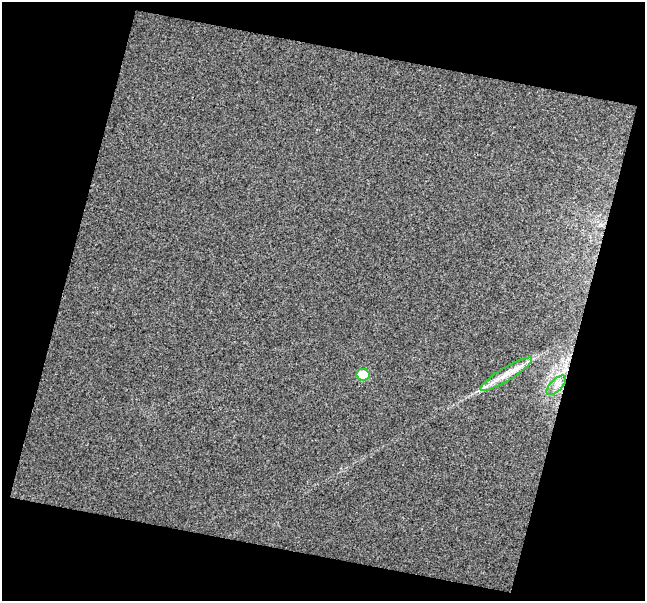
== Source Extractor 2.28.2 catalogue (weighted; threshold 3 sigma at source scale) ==
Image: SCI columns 1-643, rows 32-630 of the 644 x 662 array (HDU 1 of 3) = the unmasked area's bounding box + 8 px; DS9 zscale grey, full resolution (1 PNG px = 1 image px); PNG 647 x 603 px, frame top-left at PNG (2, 2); each listed source drawn as its Kron ellipse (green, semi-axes under 4 px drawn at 4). Shown black and unused: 33% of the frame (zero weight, under 3 of 4 exposures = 2% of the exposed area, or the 3 px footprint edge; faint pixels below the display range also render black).
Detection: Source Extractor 2.28.2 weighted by HDU 2 'WHT'. Background 0.0335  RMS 0.013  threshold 0.0565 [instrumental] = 3 sigma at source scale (4.5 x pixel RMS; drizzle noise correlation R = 1.50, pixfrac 1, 0.0396/0.0396 arcsec/px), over >= 5 px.
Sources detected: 3; all 3 listed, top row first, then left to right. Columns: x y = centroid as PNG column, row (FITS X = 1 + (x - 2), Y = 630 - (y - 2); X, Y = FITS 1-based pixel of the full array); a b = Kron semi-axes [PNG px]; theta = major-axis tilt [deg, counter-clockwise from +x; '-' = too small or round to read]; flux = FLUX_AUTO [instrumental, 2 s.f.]
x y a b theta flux
506 374 30 6 31 20
363 375 6 6 - 41
556 385 12 5 45 8.1